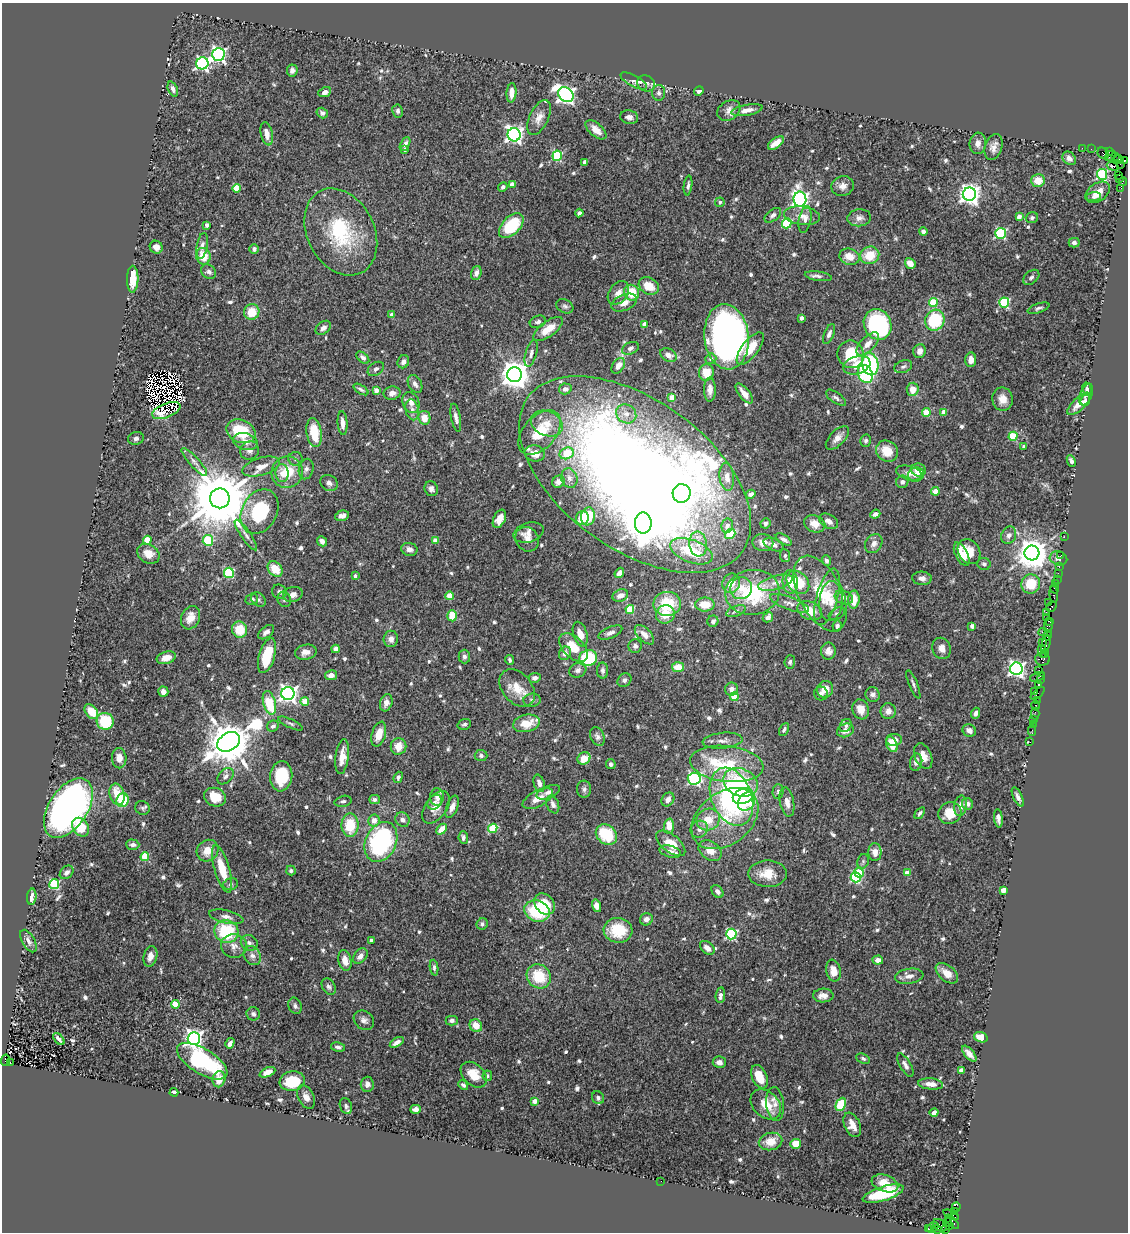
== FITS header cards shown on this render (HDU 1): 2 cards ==
NAXIS1  =                 1126
NAXIS2  =                 1230

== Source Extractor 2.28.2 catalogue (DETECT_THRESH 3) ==
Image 1126 x 1230 px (HDU 1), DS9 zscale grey, 1 PNG px = 1 image px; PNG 1130 x 1234 px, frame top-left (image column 1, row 1230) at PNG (2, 3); each listed source drawn as its Kron ellipse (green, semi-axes under 4 px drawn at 4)
Background 0.63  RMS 0.028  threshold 0.0832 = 3 sigma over >= 5 px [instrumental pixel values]
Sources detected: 715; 7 with non-positive FLUX_AUTO (blend fragments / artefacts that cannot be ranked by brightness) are neither listed nor drawn; of the other 708, the 500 brightest by FLUX_AUTO listed and drawn (208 fainter detections omitted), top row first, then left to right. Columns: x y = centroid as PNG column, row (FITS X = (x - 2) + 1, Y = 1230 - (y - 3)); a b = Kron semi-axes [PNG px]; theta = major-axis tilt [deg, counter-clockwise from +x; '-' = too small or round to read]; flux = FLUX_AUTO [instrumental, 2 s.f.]
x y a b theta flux
218 54 6 6 - 530
202 63 6 6 - 370
292 70 6 5 - 6
634 81 14 5 -28 6.9
646 83 9 7 -26 7.3
173 89 8 5 -68 7.6
699 91 5 3 - 5.7
325 92 6 4 24 7.4
511 93 9 5 86 18
659 93 8 6 -87 6
566 95 8 6 -37 810
729 110 12 9 32 12
747 110 16 5 10 14
398 111 6 5 - 5.2
322 113 6 5 - 5.1
629 117 9 6 -9 8.2
539 118 19 9 64 18
596 130 12 6 -41 16
267 134 12 6 -78 16
514 135 6 6 - 760
776 143 9 5 35 18
978 143 11 8 83 12
405 144 7 4 63 7.1
994 147 13 8 72 13
1082 148 2 2 - 10
1091 149 2 2 - 9.2
405 150 4 3 - 6.1
1109 152 4 3 - 17
1103 153 6 5 - 86
557 156 5 4 - 140
1110 156 6 2 44 78
1116 156 3 2 - 25
1069 158 7 6 - 7.9
1119 159 4 3 - 170
1124 160 3 3 - 83
584 162 4 3 - 4.4
1120 164 4 2 - 6
1113 166 6 3 -19 210
1102 174 5 5 - 200
1119 175 2 2 - 14
1120 178 3 2 - 13
1038 181 7 6 - 29
1123 181 4 2 - 38
512 185 4 4 - 27
688 185 10 4 82 5.4
843 186 11 10 - 11
503 187 5 4 - 5.5
237 188 4 4 - 60
1121 188 2 2 - 13
1098 192 13 9 34 18
969 194 7 6 - 1200
1094 197 7 4 1 4.8
800 199 7 6 - 630
720 202 5 4 - 4.4
579 213 4 4 - 5.9
773 215 9 5 38 5.5
802 216 18 9 -7 18
1019 217 4 4 - 13
859 218 12 8 6 10
1032 218 6 5 - 4.3
805 220 13 6 78 8.6
787 223 5 5 - 130
207 225 4 4 - 5.8
511 226 15 9 45 88
341 232 46 33 -63 160
923 232 4 4 - 6.1
1001 233 5 5 - 220
1074 243 5 5 - 6.4
202 246 13 5 81 8.7
156 247 6 6 - 10
254 249 5 4 - 5.6
870 255 9 8 - 45
203 256 8 7 - 35
849 257 10 8 -14 24
910 263 6 5 - 20
209 272 8 6 -40 6.5
476 273 7 5 72 8.5
818 276 14 4 -9 5.8
1031 277 9 6 39 6
133 279 13 5 89 36
649 286 10 8 -31 33
618 293 13 9 53 14
631 293 8 7 - 51
933 302 4 4 - 74
624 303 13 8 22 16
1004 303 5 5 - 170
565 306 9 6 -29 5.3
1039 308 11 4 18 5.1
252 312 8 7 - 37
392 315 4 4 - 11
801 318 4 3 - 7.4
935 320 10 9 - 110
538 322 8 6 21 6.1
644 324 4 4 - 17
877 324 16 13 -65 260
323 328 8 6 40 7.4
548 329 17 7 36 34
829 334 10 5 66 7
727 337 33 22 -84 960
868 344 14 7 46 17
630 348 9 6 24 5.5
750 348 19 8 52 37
919 351 7 6 - 12
531 353 14 5 74 9.2
851 354 14 13 - 79
668 355 8 6 -29 13
363 358 7 4 -41 6.2
711 359 5 5 - 7.2
971 360 7 5 85 14
403 362 7 5 64 8.3
870 364 11 8 -75 160
857 365 14 8 17 32
618 366 9 6 55 14
903 367 9 6 20 5.5
376 369 9 6 34 5.7
706 372 8 7 - 34
865 374 9 7 -67 160
514 375 7 7 - 2800
415 384 10 6 -60 8.5
361 389 8 3 -32 4.3
565 389 6 5 - 7.8
913 389 7 6 - 20
1087 389 6 4 -79 4.7
376 390 4 4 - 14
710 390 12 6 89 12
392 393 8 6 12 10
744 393 12 5 -50 16
1086 395 11 6 67 6.1
671 398 4 4 - 27
836 398 12 5 -35 5.8
1003 399 11 10 - 18
1085 400 6 4 71 4.7
411 403 11 8 -66 11
1079 404 15 6 43 21
166 410 15 7 21 8.5
412 410 10 6 -79 8.8
944 412 4 4 - 15
926 413 4 4 - 54
626 414 10 9 - 13
424 418 7 6 - 20
456 418 14 5 -79 9.1
342 423 12 5 -86 13
547 424 16 12 -24 25
241 431 15 11 -24 82
540 432 26 16 47 62
314 433 14 7 -81 57
1013 436 4 4 - 72
136 438 8 6 14 5.5
837 438 15 7 46 14
245 441 13 8 -15 16
866 441 6 5 - 4.4
1024 446 3 3 - 5
249 450 9 9 - 10
887 451 11 10 - 35
535 453 10 8 -9 20
567 453 7 5 22 61
295 459 7 7 - 5.2
1071 461 6 4 -65 4.9
194 462 18 5 -48 9.7
261 466 19 8 16 23
306 469 10 7 75 7.5
918 470 7 6 - 25
287 472 16 15 - 52
282 473 9 6 -87 17
909 473 13 7 -15 12
635 475 132 74 -36 3700
916 475 8 7 - 10
727 477 14 7 -82 16
569 478 10 8 -75 10
558 482 6 5 - 13
902 482 6 6 - 6.6
329 483 9 7 -36 8.4
431 489 7 6 - 7.9
935 491 4 4 - 29
682 493 9 9 - 110
751 494 5 4 - 6.8
220 498 10 10 - 20000
259 512 23 17 62 120
875 514 5 4 - 9
342 516 7 5 14 8.2
588 516 9 7 79 53
582 518 7 6 - 32
499 519 10 6 65 20
829 521 10 6 -31 10
643 523 10 8 90 3300
765 523 5 5 - 6.2
815 524 11 8 -22 19
727 526 7 5 78 10
529 532 15 9 16 15
730 534 5 4 - 73
246 535 18 5 -55 9
1009 535 9 7 67 9.1
1064 537 2 2 - 17
527 539 13 11 -52 14
784 539 9 4 -33 6.1
147 540 4 4 - 55
208 540 5 5 - 99
322 541 5 4 - 7.3
435 541 4 4 - 23
763 542 10 8 -10 14
698 544 12 9 -83 21
874 544 10 8 53 13
773 545 10 5 -24 8.4
409 549 8 6 -12 8.1
691 551 22 11 -21 87
969 552 13 10 -56 36
1032 553 7 7 - 3900
148 554 12 9 -33 19
962 554 13 6 -64 24
1061 555 2 2 - 11
785 556 6 5 - 4.1
1058 558 9 7 -15 7.6
826 561 5 4 - 6.7
984 564 6 6 - 5.7
1059 566 3 2 - 64
275 569 9 6 -47 35
229 573 5 5 - 130
619 573 5 4 - 9.1
1058 573 2 2 - 23
355 576 3 3 - 5.3
922 578 10 6 -3 9.5
1057 579 2 2 - 24
790 582 11 8 -84 27
798 582 13 10 -48 62
731 583 10 8 70 26
775 583 18 7 15 15
1056 583 3 3 - 54
1031 584 9 9 - 54
741 588 11 10 - 26
1055 588 5 3 - 52
279 592 7 7 - 7
752 592 27 22 8 140
820 593 41 21 -63 81
1054 594 8 3 -86 110
293 595 10 7 16 10
620 595 8 6 20 15
449 596 4 4 - 40
827 597 29 10 75 33
844 597 9 6 -19 8.7
252 599 6 5 - 5.6
284 599 8 6 -66 5.3
258 600 8 6 -46 4.9
854 600 9 5 87 31
831 601 20 11 86 30
1049 602 4 3 - 47
789 603 20 6 -20 12
667 604 14 12 4 68
705 604 10 7 0 29
1052 606 6 5 - 96
630 609 4 4 - 65
736 611 10 5 21 6
810 611 13 9 -24 34
1046 612 2 2 - 62
665 614 9 9 - 31
837 614 8 5 28 4.3
452 616 5 5 - 35
768 617 6 4 47 7.8
190 618 12 9 64 22
1046 618 3 2 - 65
713 621 5 5 - 5.3
1050 621 4 3 - 61
837 626 5 4 - 5.5
972 626 4 4 - 9.7
1048 626 7 4 80 130
240 630 8 7 - 45
266 632 9 5 38 7.8
1043 632 4 2 - 53
610 633 12 5 23 8.7
580 634 13 7 -73 20
644 635 12 6 -45 15
1047 635 5 3 - 98
391 639 8 7 - 11
1042 642 2 2 - 39
1046 644 8 3 74 170
635 646 7 6 - 5.3
573 647 17 10 -45 40
942 648 11 9 -71 13
336 649 4 4 - 23
828 651 8 7 - 12
1042 651 6 3 -82 69
306 652 11 7 11 12
565 653 7 5 59 10
1044 653 4 2 - 46
267 656 18 8 74 70
464 656 7 6 - 5.5
166 658 10 6 17 22
588 658 9 8 - 98
1042 659 7 6 - 240
510 660 5 3 - 4.5
790 662 6 5 - 4.9
678 667 6 5 - 30
1016 669 6 6 - 670
578 670 9 7 28 9
1039 670 2 2 - 28
603 671 8 5 -88 5.5
331 675 6 5 - 11
1037 677 7 3 22 160
535 678 6 5 - 8
624 680 7 6 - 6.6
1040 680 3 2 - 42
913 684 15 4 -68 5.2
1038 685 3 3 - 89
517 688 21 14 -49 35
731 689 6 6 - 9.4
825 689 8 8 - 22
1035 691 3 3 - 51
163 692 5 5 - 9.8
288 693 6 6 - 800
821 693 7 6 - 7.5
1038 693 8 3 42 74
873 694 7 7 - 7.3
734 697 4 4 - 47
532 700 8 6 6 5.7
1037 700 3 2 - 66
305 702 4 4 - 43
269 703 12 6 -74 74
386 703 9 6 72 9.5
1036 706 5 3 - 83
861 709 10 8 -70 21
888 711 8 7 - 12
91 712 8 5 -53 36
976 713 6 4 71 6.5
1035 713 6 2 90 15
1034 720 3 3 - 110
105 721 8 8 - 88
526 723 13 8 12 37
291 724 13 4 -26 4.8
464 724 7 5 18 4.3
846 725 7 5 55 4.4
1033 725 2 2 - 6.7
273 726 6 5 - 5.3
784 730 7 4 63 4.1
845 730 9 6 21 14
969 730 7 6 - 10
1032 731 5 2 - 22
379 734 13 7 73 28
597 736 10 7 -63 6.8
894 740 8 6 7 13
723 741 20 8 5 14
229 742 12 9 33 8300
1030 742 4 2 - 9.7
892 744 8 5 -67 38
399 746 8 8 - 23
481 755 6 5 - 5.5
923 756 13 8 -68 17
342 757 17 6 83 24
119 758 10 7 -86 17
584 758 7 6 - 30
916 762 9 6 78 9.2
611 764 5 5 - 5.3
727 764 37 18 -6 140
226 776 9 6 44 7.5
281 776 15 11 83 65
398 777 6 4 69 4.6
694 779 6 6 - 280
741 782 18 13 -24 120
539 783 9 5 -72 10
584 789 8 7 - 6.6
778 791 7 5 88 5.1
548 792 12 6 22 9.7
117 794 11 7 -74 37
743 796 11 7 21 89
215 797 11 9 -23 43
437 797 9 7 -88 12
731 797 30 20 -68 300
1018 797 10 4 -65 7.4
538 799 16 8 28 22
123 800 7 6 - 81
374 800 5 4 - 4.6
668 800 7 6 - 12
343 801 8 5 14 5.3
746 801 10 7 51 68
435 802 8 6 53 6
787 802 15 7 -79 16
553 804 9 6 -68 9.1
967 804 6 5 - 6.2
960 806 10 6 81 12
436 807 18 10 54 22
452 807 12 5 69 11
68 808 33 19 56 920
142 808 7 7 - 4.6
920 813 7 4 53 4.6
950 813 12 11 - 34
998 818 9 4 -84 7.7
725 819 37 26 37 110
374 820 6 5 - 15
402 820 8 7 - 9
708 820 12 10 29 35
350 825 12 8 90 54
669 826 7 5 88 31
81 827 10 7 -56 48
493 828 5 4 - 86
442 829 6 4 47 23
699 829 9 8 - 9.1
606 835 11 9 -42 81
463 838 6 4 -85 6.5
381 842 21 15 64 280
671 843 17 8 -39 35
133 845 6 5 - 9.1
208 851 11 10 - 29
710 851 12 9 -34 21
670 852 11 5 -14 10
875 852 9 6 -90 13
145 856 4 4 - 72
863 861 7 5 72 4.2
222 869 24 7 -73 51
291 871 5 4 - 4.1
67 872 8 6 44 8.2
859 873 5 4 - 60
907 873 4 4 - 22
768 874 19 13 -1 34
856 877 5 5 - 180
54 884 5 5 - 140
231 884 8 5 17 4.3
1003 890 4 4 - 22
717 891 7 5 -52 6.4
32 897 8 4 85 9
545 904 12 9 -49 44
596 906 6 4 -74 17
537 911 13 10 -19 110
226 917 17 6 -12 11
646 919 6 6 - 9.6
482 924 6 5 - 5
618 930 14 12 -7 59
226 932 12 11 - 110
731 934 5 5 - 230
371 940 4 3 - 4.9
28 941 12 6 -60 7.4
249 943 9 7 -29 7.7
234 946 13 11 -12 16
707 948 8 5 -41 12
150 956 10 6 76 13
252 956 10 8 -60 10
360 956 8 6 52 11
345 960 11 6 -78 18
878 960 5 4 - 11
434 968 8 4 -83 4.4
833 971 11 7 -78 21
947 973 13 7 -38 21
539 976 13 11 -46 63
909 976 14 7 8 12
329 987 9 6 -58 5.4
720 995 8 4 82 8.5
823 995 10 7 2 14
175 1004 4 4 - 52
295 1006 8 6 -68 5.8
253 1014 7 6 - 5.5
364 1020 11 9 -38 9.5
452 1021 6 4 1 6.3
476 1026 6 6 - 24
981 1037 7 5 -19 32
194 1038 6 6 - 850
59 1039 7 3 -50 6.7
397 1042 8 4 32 11
230 1043 5 4 - 7
338 1047 7 4 -11 5.9
969 1054 10 4 -49 11
863 1059 7 4 -26 4.2
5 1060 6 4 81 240
202 1061 28 12 -31 210
719 1062 6 6 - 9.7
10 1063 3 2 - 64
905 1065 13 5 -60 8.4
961 1070 4 4 - 7.2
267 1072 8 4 25 17
474 1075 15 10 -44 36
487 1076 5 4 - 4.3
759 1077 12 7 -66 33
219 1079 8 6 77 18
292 1081 12 10 9 65
367 1084 7 6 - 7
931 1084 12 5 -6 16
463 1085 5 4 - 4.9
174 1092 4 3 - 4.5
306 1097 12 7 -65 13
598 1098 7 6 - 6.1
535 1101 4 4 - 21
766 1104 17 12 -43 42
775 1104 17 8 -85 15
841 1104 7 4 64 86
346 1106 8 6 -69 6.2
416 1109 5 4 - 10
934 1113 5 4 - 8.4
852 1125 13 7 -65 22
771 1141 12 8 14 31
796 1144 5 5 - 34
661 1181 2 2 - 9.6
885 1183 14 8 -19 25
883 1194 21 7 17 93
956 1207 5 3 - 59
955 1211 3 2 - 8.3
951 1215 8 3 -25 41
948 1222 5 4 - 72
952 1222 9 3 -47 130
940 1225 7 5 -41 320
949 1226 4 3 - 59
933 1227 6 4 39 120
928 1229 3 2 - 51
937 1229 4 3 - 100
946 1229 3 2 - 27
At the frame edge (FLAGS 8, measured only in part): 1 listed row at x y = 1124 160
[208 fainter detections neither listed nor drawn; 7 non-positive-flux detections neither listed nor drawn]